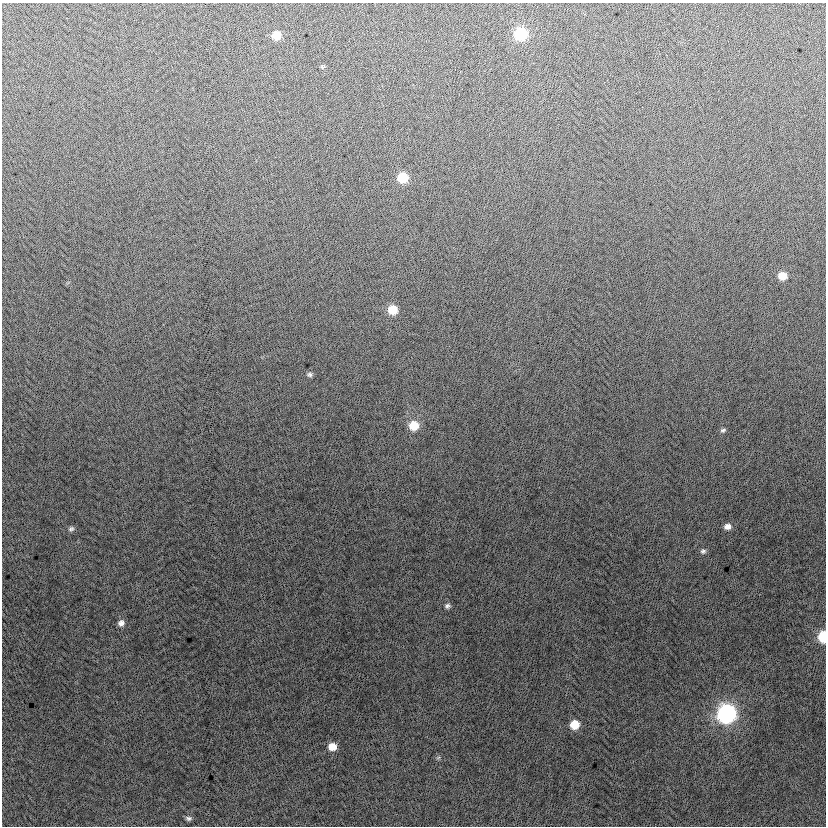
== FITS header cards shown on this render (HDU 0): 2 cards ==
NAXIS1  =                  824
NAXIS2  =                  824

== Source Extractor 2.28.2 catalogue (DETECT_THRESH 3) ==
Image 824 x 824 px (HDU 0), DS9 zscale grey, 1 PNG px = 1 image px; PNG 828 x 828 px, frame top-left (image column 1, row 824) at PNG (2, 3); no overlay
Background -3.92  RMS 13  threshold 38.2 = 3 sigma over >= 5 px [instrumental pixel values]
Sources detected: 20; all 20 listed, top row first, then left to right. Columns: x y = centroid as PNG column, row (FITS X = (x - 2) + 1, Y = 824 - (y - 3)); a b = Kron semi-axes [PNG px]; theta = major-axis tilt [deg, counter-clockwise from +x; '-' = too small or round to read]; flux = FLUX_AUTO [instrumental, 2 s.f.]
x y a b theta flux
521 34 8 8 - 59000
276 35 8 8 - 13000
322 67 5 4 - 1100
402 178 8 8 - 26000
782 276 8 7 - 13000
392 310 8 8 - 20000
310 374 7 5 -1 2100
414 426 9 9 - 19000
723 430 7 5 26 1800
727 526 8 6 9 5000
71 529 8 6 23 2200
703 551 7 7 - 2300
447 606 7 7 - 2400
121 623 9 8 - 4100
823 637 8 6 -90 38000
726 714 10 9 - 270000
575 725 8 7 - 18000
332 747 7 7 - 11000
438 758 7 4 19 1300
188 818 8 5 -8 2200
At the frame edge (FLAGS 8, measured only in part): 1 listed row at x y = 823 637